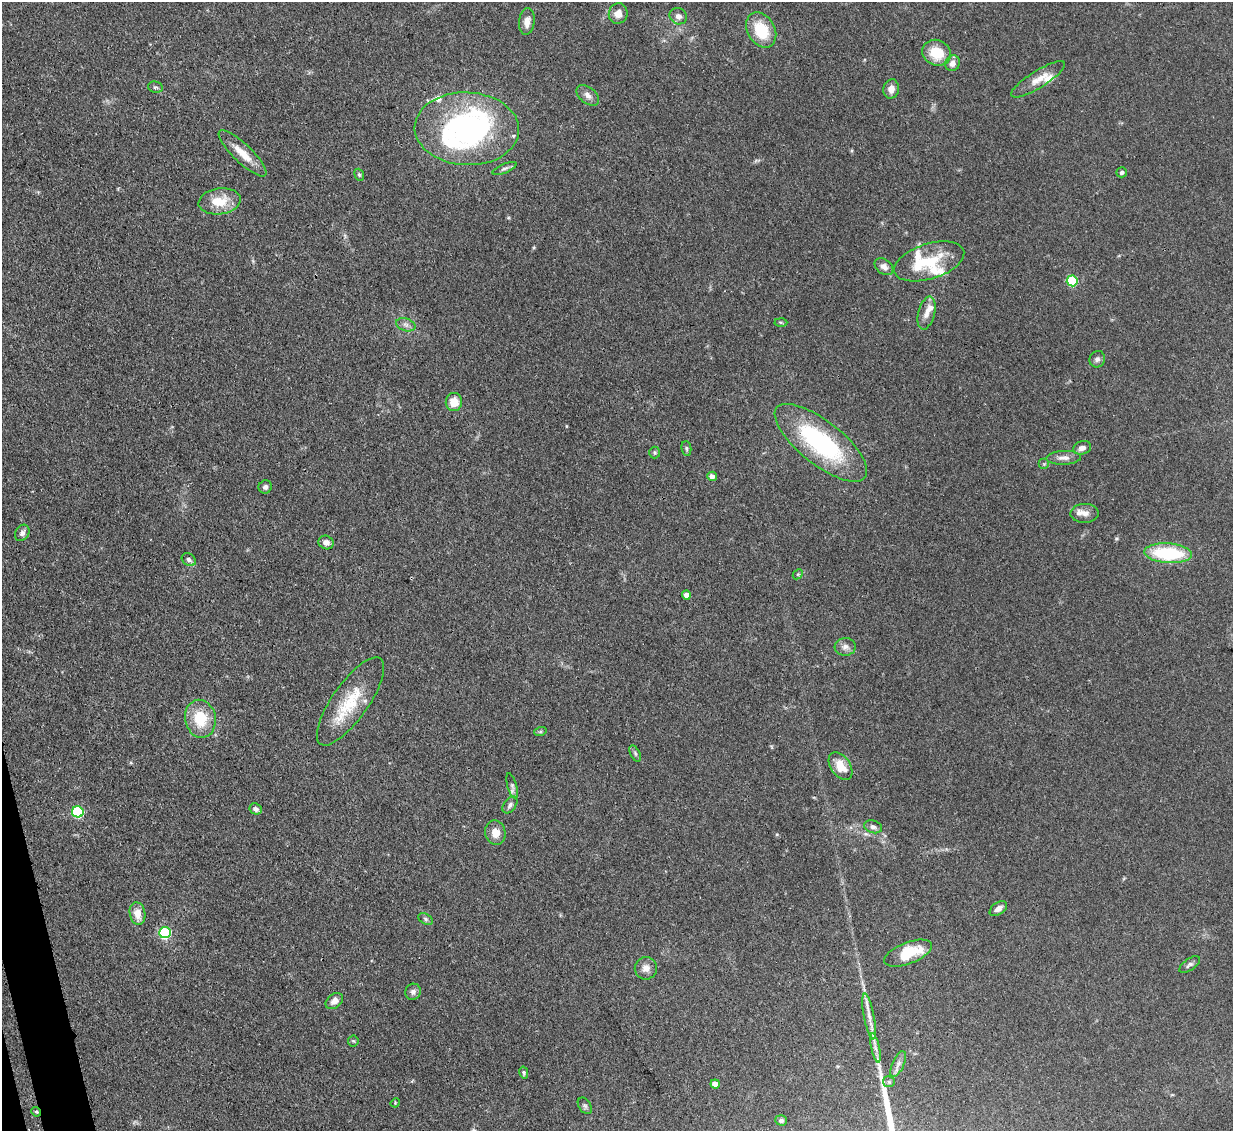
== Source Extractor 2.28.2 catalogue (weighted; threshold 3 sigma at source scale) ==
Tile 7 of 4 x 4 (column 3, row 2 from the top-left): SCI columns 2540-3770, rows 2476-3604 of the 5079 x 5065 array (HDU 1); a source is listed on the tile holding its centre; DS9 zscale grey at full resolution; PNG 1235 x 1133 px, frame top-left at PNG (2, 2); each listed source drawn as its Kron ellipse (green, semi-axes under 4 px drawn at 4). Shown black and unused: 1% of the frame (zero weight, under 3 of 4 exposures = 9% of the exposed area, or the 3 px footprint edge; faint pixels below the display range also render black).
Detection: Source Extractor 2.28.2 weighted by HDU 2 'WHT'; one run over the whole footprint, this tile lists its part. Background 0.125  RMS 0.0049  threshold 0.0222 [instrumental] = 3 sigma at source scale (4.5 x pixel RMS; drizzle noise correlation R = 1.50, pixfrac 1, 0.05/0.05 arcsec/px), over >= 5 px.
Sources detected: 82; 1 inside a brighter object's white glare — neither listed nor drawn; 10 inside a brighter listed object's ellipse — not listed separately; the other 71 listed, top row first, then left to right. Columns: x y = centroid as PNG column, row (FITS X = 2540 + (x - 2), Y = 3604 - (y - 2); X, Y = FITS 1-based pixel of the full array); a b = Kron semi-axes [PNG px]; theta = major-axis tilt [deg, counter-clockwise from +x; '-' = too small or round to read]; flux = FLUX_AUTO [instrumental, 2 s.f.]
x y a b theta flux
618 14 10 9 - 4.1
678 16 9 8 - 2.4
527 22 13 7 83 3.9
761 30 19 13 -61 18
937 53 15 12 -25 13
952 63 8 7 - 3.6
1038 79 31 8 32 6.3
155 87 7 5 -12 1
891 89 10 7 79 3.4
588 95 13 8 -40 2.8
467 129 52 36 -3 110
243 153 32 9 -44 8.4
505 168 13 4 23 1.4
1122 172 5 5 - 1.3
359 175 6 4 -69 0.69
220 201 21 13 8 11
929 261 36 17 17 21
884 267 10 7 -38 2.9
1072 281 5 5 - 32
926 313 17 8 75 4.1
781 322 6 4 -2 0.69
406 325 10 6 -18 2
1097 359 8 7 - 1.7
454 402 9 8 - 6.8
821 443 56 21 -38 67
686 448 7 5 -84 0.89
1082 448 9 6 15 2.4
655 452 6 5 - 0.82
1064 458 17 7 2 3.4
1044 464 5 5 - 0.81
712 476 4 4 - 3.3
265 487 7 6 - 1.6
1085 513 14 9 1 3.3
22 533 9 6 57 1.9
326 542 8 6 -26 2.6
1168 553 24 10 -4 36
189 560 8 5 -33 1.3
798 574 6 4 44 0.67
686 595 5 4 - 4.4
845 647 10 9 - 2.5
350 701 52 18 55 23
200 719 19 15 -78 16
540 732 6 4 19 0.69
635 753 8 4 -64 1.1
841 766 15 9 -55 8.3
512 786 13 4 -74 1.5
510 805 9 6 54 1.6
256 809 6 5 - 1.8
78 812 6 5 - 47
873 827 9 6 -18 1.7
495 833 12 10 -75 5.3
998 909 10 6 34 2.5
137 914 11 8 -80 6.1
425 919 8 5 -28 1
165 933 6 5 - 53
908 953 25 10 22 18
1190 965 12 5 34 1.6
646 968 11 11 - 3.3
413 992 8 7 - 1.7
334 1001 10 7 40 3.1
869 1017 23 5 -79 4.2
353 1041 5 5 - 0.68
875 1048 15 4 -78 2.3
898 1064 14 6 65 2.4
524 1073 6 4 -78 0.76
889 1082 6 5 - 0.94
715 1084 4 4 - 5.5
395 1103 5 4 - 0.44
585 1106 9 6 -56 1.2
36 1112 5 4 - 0.68
781 1120 6 5 - 1.6
Overlapping masked pixels (flux is a lower limit): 2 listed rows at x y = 467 129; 36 1112